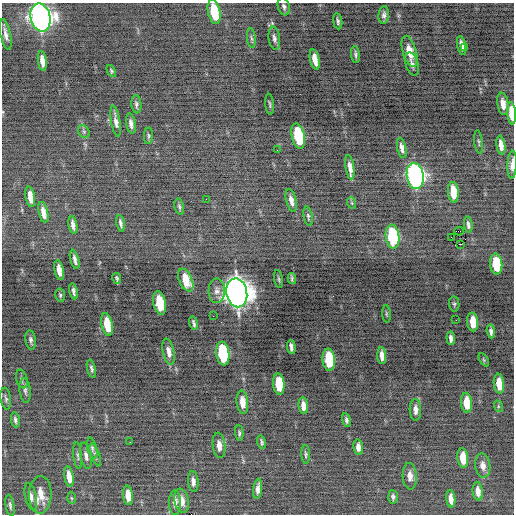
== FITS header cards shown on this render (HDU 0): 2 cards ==
NAXIS1  =                  512 / Axis length
NAXIS2  =                  512 / Axis length

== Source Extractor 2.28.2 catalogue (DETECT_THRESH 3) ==
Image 512 x 512 px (HDU 0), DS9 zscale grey, 1 PNG px = 1 image px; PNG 516 x 516 px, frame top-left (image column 1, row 512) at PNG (2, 3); each listed source drawn as its Kron ellipse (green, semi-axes under 4 px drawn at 4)
Background -0.214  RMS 0.78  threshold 2.34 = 3 sigma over >= 5 px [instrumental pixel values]
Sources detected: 114; all 114 listed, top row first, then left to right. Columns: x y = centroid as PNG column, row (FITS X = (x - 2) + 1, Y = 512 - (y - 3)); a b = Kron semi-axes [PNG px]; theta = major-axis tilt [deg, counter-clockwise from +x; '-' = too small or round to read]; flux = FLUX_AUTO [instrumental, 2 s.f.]
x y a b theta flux
284 7 9 6 -73 160
214 12 12 6 -78 2000
384 15 9 5 84 180
40 17 14 10 -76 39000
338 21 8 4 -82 130
6 35 16 5 -78 300
251 38 10 4 -84 120
274 38 12 5 -82 200
462 45 10 4 -78 340
465 47 3 3 - 67
409 51 16 7 -74 830
355 54 8 4 -84 130
315 59 10 4 -77 580
42 61 10 4 -83 390
412 64 12 6 -72 220
111 71 6 4 -63 84
136 104 9 5 -85 140
270 104 10 3 -85 81
503 104 11 5 -80 510
512 113 11 4 -85 1500
116 121 16 4 -80 280
131 124 10 5 -80 230
84 132 7 5 -55 97
149 136 8 4 87 96
298 136 13 6 -78 3400
479 142 11 3 -82 90
501 145 9 4 -81 370
402 148 10 4 -78 250
277 150 2 2 - 52
512 165 14 4 87 330
350 167 12 4 -81 410
415 176 13 8 -81 23000
453 192 10 5 -85 1200
30 197 10 4 -80 500
206 199 3 2 - 52
291 200 12 5 -76 310
352 203 6 3 -71 57
179 207 8 4 -78 110
43 212 10 4 -77 380
308 216 10 4 -79 110
121 223 8 3 -78 160
73 225 9 4 -78 250
468 225 8 4 -83 140
459 231 4 2 - 3300
393 237 12 7 -83 4800
451 238 4 2 - 4200
461 244 3 2 - 110
75 259 10 4 -75 230
496 264 10 6 -85 2000
59 270 10 4 -78 490
117 278 5 3 - 100
279 279 9 3 -79 70
292 279 5 2 - 89
186 280 12 6 -66 1300
74 291 8 3 -78 160
217 291 12 8 88 270
237 293 14 10 -79 79000
60 295 6 5 - 97
159 303 12 6 -79 1700
454 304 7 5 -82 91
387 314 9 3 -85 75
213 316 2 2 - 73
456 320 2 2 - 140
473 322 9 5 -85 960
194 323 7 3 -75 120
107 325 12 5 -78 1300
491 331 7 4 -84 180
451 338 6 4 -86 200
31 340 10 5 -82 170
291 347 7 4 -84 170
169 352 13 5 -78 340
223 353 12 6 -82 4800
382 356 8 4 -86 390
329 360 11 6 -85 2900
484 360 7 4 -59 73
91 369 9 4 -76 130
22 379 9 5 -75 120
279 384 10 5 -85 2000
499 384 10 5 -84 840
25 390 12 5 -83 170
6 399 11 5 -81 130
242 402 12 5 -84 570
466 403 10 5 -84 960
303 406 8 4 -84 360
498 406 6 4 -72 68
415 410 11 6 -88 300
15 420 7 4 -79 140
346 420 7 4 -79 130
239 433 8 4 -86 100
130 442 2 2 - 220
262 442 7 3 -77 100
219 445 13 6 -84 410
358 447 8 5 -82 270
92 448 11 4 -77 130
306 454 9 4 -87 110
78 455 13 3 -84 120
95 455 12 4 -70 150
86 456 13 5 -79 230
463 458 10 5 -84 930
483 466 12 7 -82 340
410 476 13 7 -87 410
69 477 10 4 -81 510
193 481 10 5 -85 250
258 489 10 4 82 280
478 491 9 5 -84 360
40 495 19 11 88 800
128 495 10 5 -83 570
31 497 14 5 -77 230
393 497 7 4 -85 130
71 498 6 4 -87 73
451 499 9 4 -84 370
181 501 12 7 -80 520
175 502 12 6 89 320
10 505 11 3 -80 120
At the frame edge (FLAGS 8, measured only in part): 4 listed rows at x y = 214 12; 40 17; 512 113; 512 165